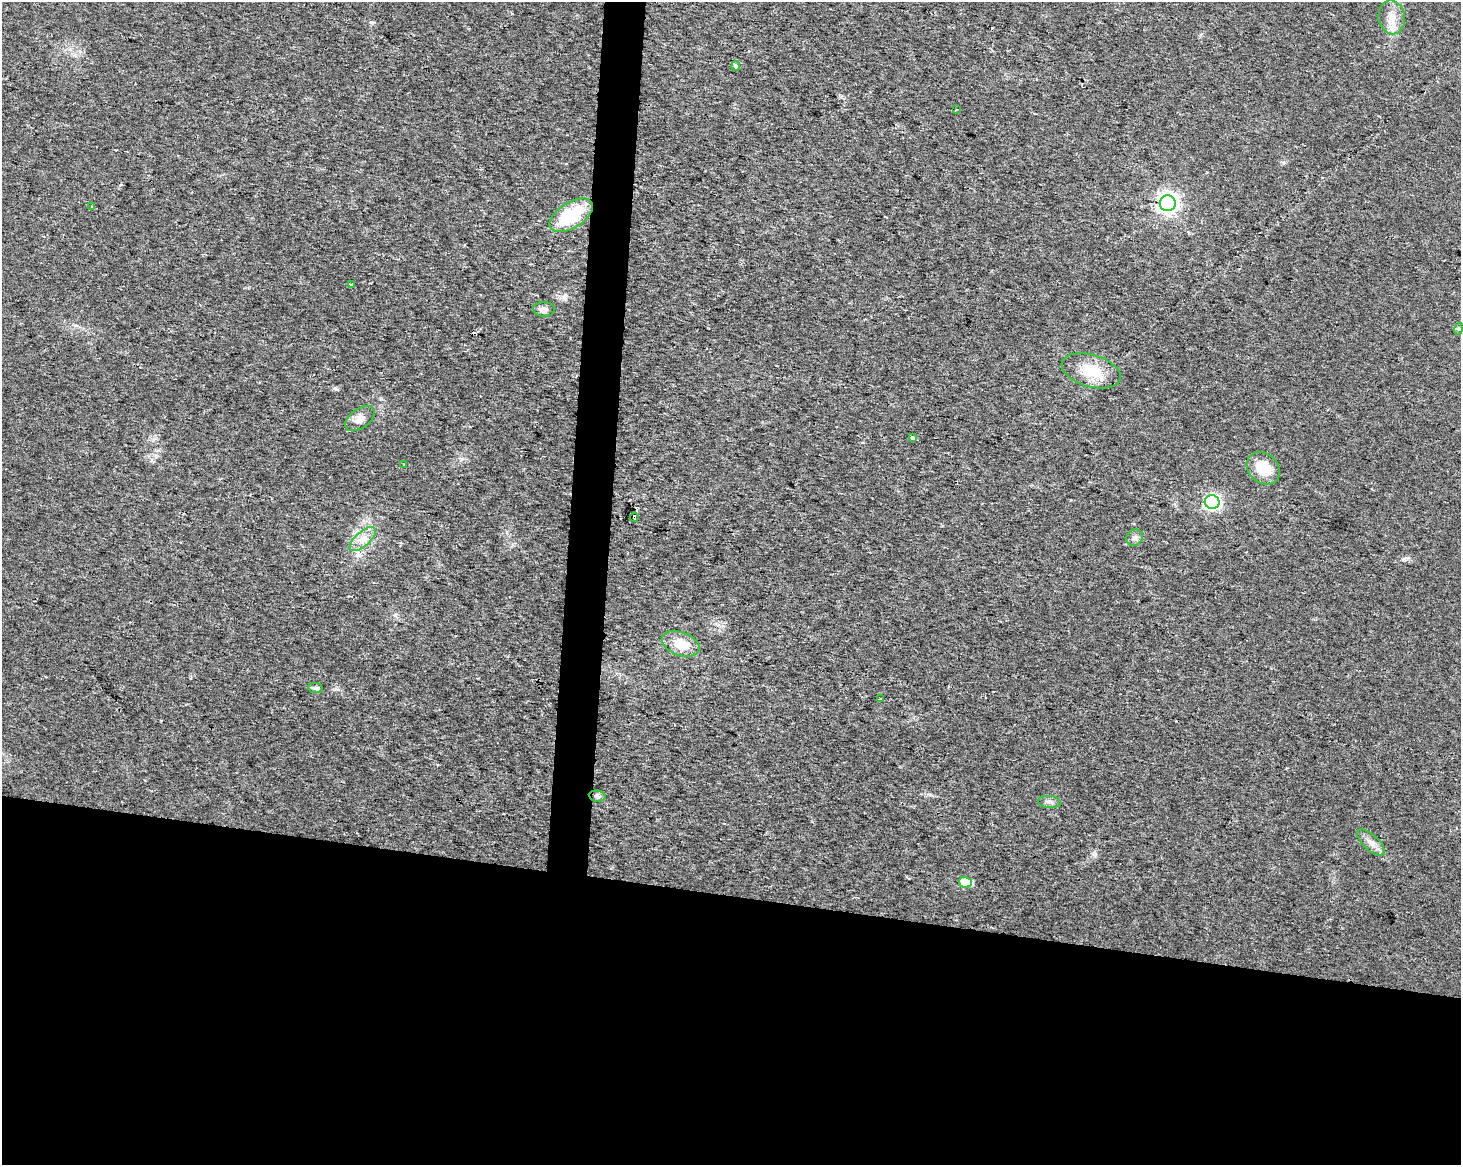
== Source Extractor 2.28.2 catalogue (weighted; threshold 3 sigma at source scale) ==
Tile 11 of 3 x 4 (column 2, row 4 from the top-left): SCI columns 1744-3202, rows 1-1163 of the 4889 x 4662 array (HDU 1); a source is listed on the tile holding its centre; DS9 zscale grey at full resolution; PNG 1463 x 1167 px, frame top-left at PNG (2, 2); each listed source drawn as its Kron ellipse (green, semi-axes under 4 px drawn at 4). Shown black and unused: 25% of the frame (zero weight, under 2 of 3 exposures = <1% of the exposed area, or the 3 px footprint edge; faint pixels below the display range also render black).
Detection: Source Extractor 2.28.2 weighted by HDU 2 'WHT'; one run over the whole footprint, this tile lists its part. Background 0.0254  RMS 0.0053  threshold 0.0239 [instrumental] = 3 sigma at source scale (4.5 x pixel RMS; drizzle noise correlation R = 1.50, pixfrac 1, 0.0396/0.0396 arcsec/px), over >= 5 px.
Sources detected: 27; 2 cosmic-ray / hot-pixel residue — neither listed nor drawn; the other 25 listed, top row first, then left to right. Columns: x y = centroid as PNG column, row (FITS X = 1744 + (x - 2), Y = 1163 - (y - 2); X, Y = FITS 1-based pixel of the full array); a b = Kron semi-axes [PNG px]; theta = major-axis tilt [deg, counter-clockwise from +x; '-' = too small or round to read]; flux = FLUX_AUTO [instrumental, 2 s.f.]
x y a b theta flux
1392 17 17 13 -80 7.4
736 66 5 4 - 2.1
956 109 3 2 - 0.42
1168 203 8 8 - 310
91 207 3 3 - 1.2
571 215 24 13 32 28
352 284 3 3 - 0.96
544 309 11 7 -2 2.5
1458 329 6 4 71 0.85
1091 371 30 16 -16 16
360 419 16 10 37 4.4
913 438 4 3 - 1.6
404 464 3 2 - 0.38
1263 468 18 14 -43 14
1212 502 7 7 - 130
634 517 5 3 - 8.8
1135 538 9 8 - 2
363 539 16 7 41 4.9
681 644 19 11 -20 10
316 688 7 5 -10 1.7
880 699 4 3 - 0.97
597 796 8 5 -9 1.4
1049 802 11 6 -5 1.9
1371 842 17 7 -43 3.8
965 882 6 5 - 17
Overlapping masked pixels (flux is a lower limit): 1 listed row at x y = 634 517
Unlisted compact peaks at least as high as the median listed source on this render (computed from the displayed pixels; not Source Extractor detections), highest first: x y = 335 388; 371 22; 1094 854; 1404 559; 564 297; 1283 162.